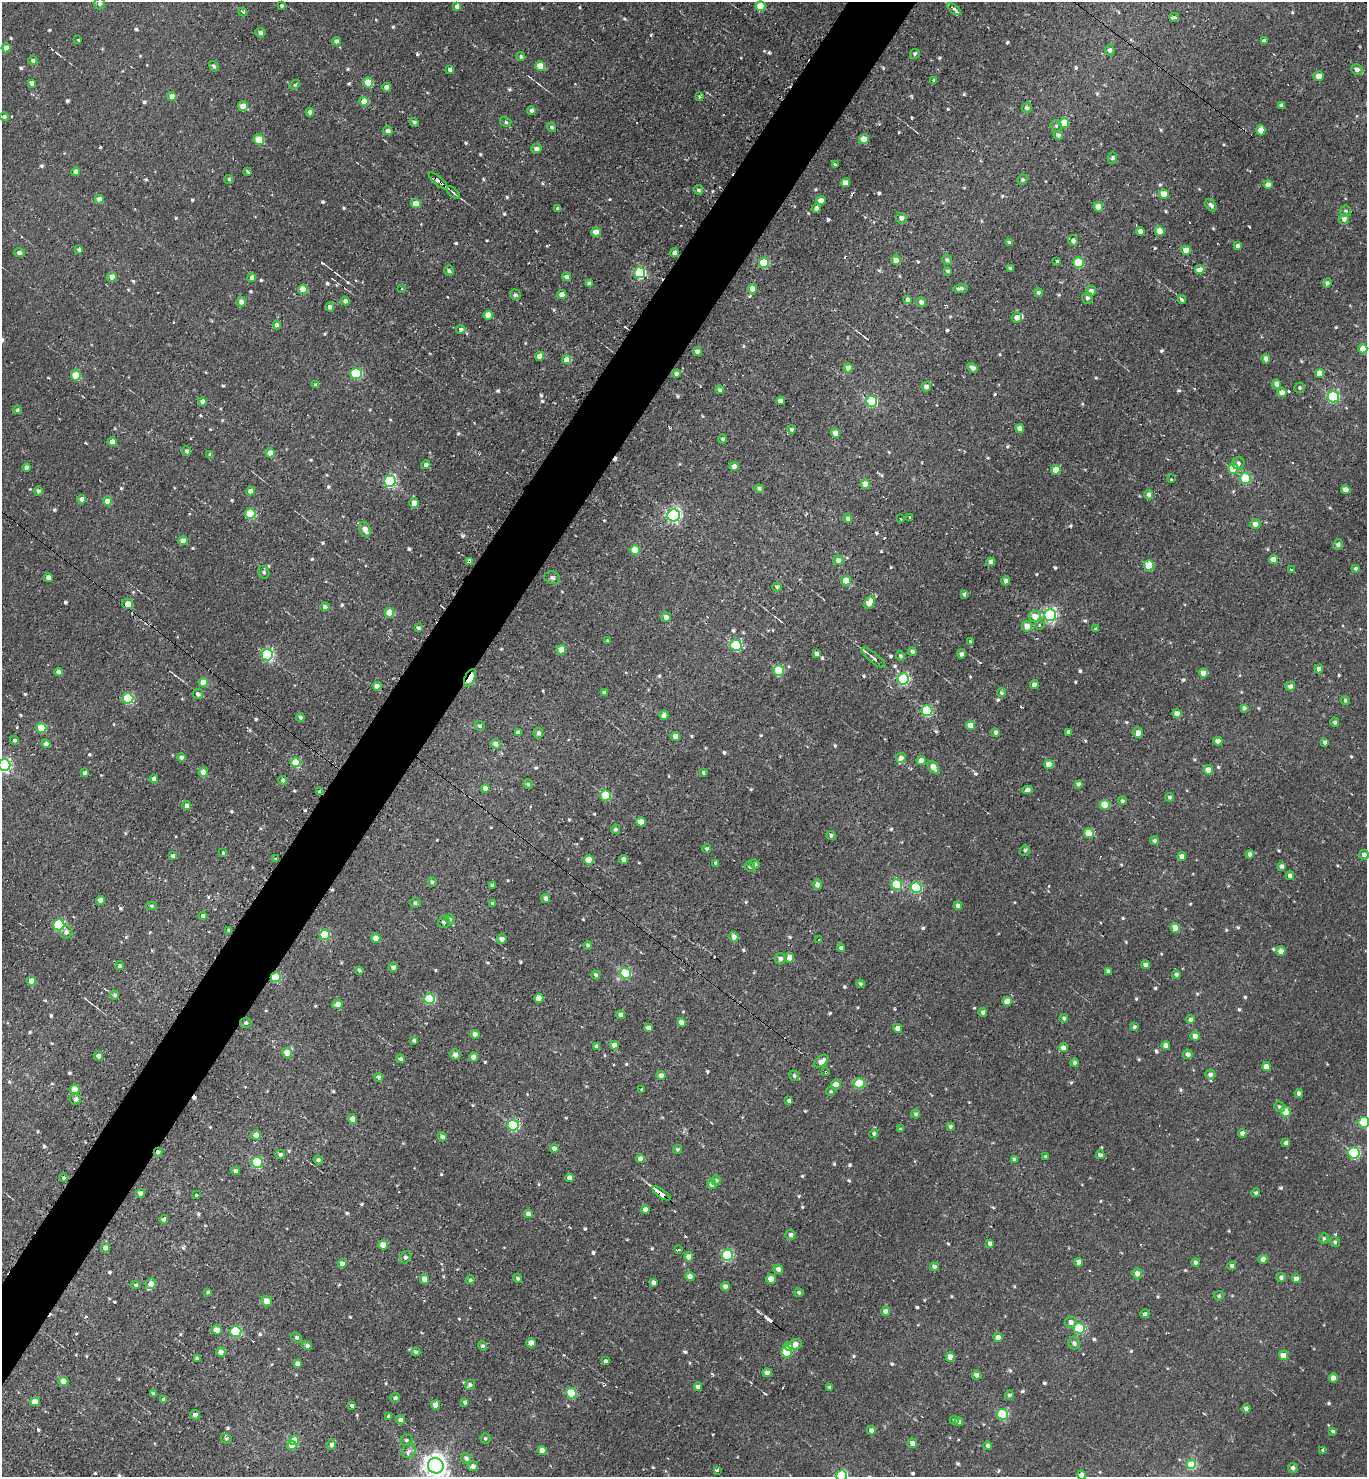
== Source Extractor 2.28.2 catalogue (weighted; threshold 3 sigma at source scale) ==
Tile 7 of 4 x 4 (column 3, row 2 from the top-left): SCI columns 3114-4478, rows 2996-4470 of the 5989 x 5982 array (HDU 1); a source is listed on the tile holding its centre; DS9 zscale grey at full resolution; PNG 1369 x 1479 px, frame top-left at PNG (2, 2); each listed source drawn as its Kron ellipse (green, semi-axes under 4 px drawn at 4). Shown black and unused: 4% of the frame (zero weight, under 2 of 3 exposures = <1% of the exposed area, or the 3 px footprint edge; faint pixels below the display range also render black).
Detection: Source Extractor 2.28.2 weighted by HDU 2 'WHT'; one run over the whole footprint, this tile lists its part. Background 0.00556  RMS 0.0037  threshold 0.0165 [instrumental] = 3 sigma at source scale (4.5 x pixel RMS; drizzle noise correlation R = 1.50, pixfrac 1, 0.05/0.05 arcsec/px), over >= 5 px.
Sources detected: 830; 16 cosmic-ray / hot-pixel residue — neither listed nor drawn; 6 inside a brighter listed object's ellipse — not listed separately; of the other 808, all 500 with FLUX_AUTO >= 0.695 (the completeness limit of this list) listed and drawn (308 fainter detections not listed), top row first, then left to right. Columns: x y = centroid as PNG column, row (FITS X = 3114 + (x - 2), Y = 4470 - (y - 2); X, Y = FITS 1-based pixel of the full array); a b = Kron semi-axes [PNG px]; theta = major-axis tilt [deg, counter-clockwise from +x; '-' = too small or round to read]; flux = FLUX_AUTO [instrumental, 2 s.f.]
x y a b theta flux
100 4 6 5 - 1.2
281 6 4 3 - 0.76
457 6 4 4 - 1.7
761 6 5 5 - 11
954 9 8 4 -39 1.1
243 12 4 3 - 1
1174 17 5 3 - 3
260 33 5 4 - 1.2
78 40 3 3 - 0.94
336 41 4 4 - 1.8
1264 41 4 4 - 1.2
6 48 4 4 - 2.5
1110 50 5 4 - 1.5
915 54 5 4 - 1
521 57 4 4 - 0.83
33 60 5 4 - 0.96
214 66 5 4 - 0.83
540 66 5 4 - 7.6
1357 69 5 5 - 1.7
450 70 4 4 - 1.7
1319 76 5 5 - 5.3
934 80 4 3 - 0.81
32 83 4 4 - 1.7
368 83 5 5 - 11
295 85 5 4 - 0.72
386 87 4 4 - 2.5
172 96 4 4 - 5.1
700 96 3 3 - 1.3
364 101 4 4 - 7.7
1281 105 4 3 - 1.1
243 106 5 5 - 6.6
1027 108 5 5 - 1.2
531 110 4 4 - 1.5
310 112 4 4 - 1.8
4 117 4 4 - 0.91
414 122 5 4 - 0.84
506 122 6 5 - 0.81
1064 123 5 5 - 6.6
1056 126 6 5 - 0.72
552 127 4 4 - 0.86
1261 130 5 4 - 5
388 131 5 4 - 1.5
1058 135 5 4 - 1.2
864 139 5 5 - 3.9
259 140 5 5 - 13
536 149 5 4 - 1.6
1112 158 6 4 75 0.73
836 164 3 3 - 2.6
248 171 3 3 - 1.4
76 172 4 4 - 2.3
229 179 4 4 - 0.7
1022 180 5 4 - 0.78
438 181 12 4 -41 2.6
845 183 4 4 - 4
1268 185 4 4 - 3
698 190 5 4 - 0.87
453 193 8 4 -41 0.72
1164 194 5 4 - 5.5
99 199 4 4 - 2.6
821 201 5 4 - 3.4
416 204 5 4 - 6.3
1211 205 7 4 -51 1.3
1098 207 5 4 - 6.5
558 208 3 3 - 0.92
816 208 5 4 - 1.5
1346 211 5 5 - 0.85
901 218 5 5 - 1.4
1344 219 5 5 - 1.5
1140 231 4 4 - 2.3
1160 231 5 4 - 6.7
596 232 4 4 - 3.7
1073 241 5 5 - 1.4
1009 242 4 3 - 0.72
1238 246 4 4 - 1.2
79 250 4 3 - 1.6
1186 250 4 4 - 4.5
19 253 5 4 - 1.6
674 253 4 4 - 2.9
896 260 4 4 - 4.1
947 260 5 4 - 0.94
1057 261 3 3 - 0.82
764 263 5 5 - 19
1078 263 5 5 - 18
1010 268 3 3 - 0.79
1200 270 4 4 - 5.7
449 271 5 4 - 1.2
948 271 4 3 - 0.7
640 273 5 5 - 36
112 277 5 5 - 2.1
567 277 4 4 - 1.5
252 278 4 4 - 1.4
589 283 4 4 - 1.1
1327 283 4 4 - 1.1
402 288 3 2 - 0.71
303 289 5 4 - 7.9
753 289 4 4 - 4.6
961 289 7 4 4 1.4
1091 291 5 5 - 2.5
1039 293 4 4 - 1.1
562 294 4 4 - 2.7
515 295 5 5 - 0.85
1087 298 6 5 - 1
908 300 4 4 - 1.4
1182 300 4 3 - 7.4
345 301 4 4 - 1.6
241 302 5 4 - 2.4
921 302 5 5 - 1.6
330 307 4 4 - 1.6
488 315 4 4 - 4.5
1017 318 5 5 - 2.4
277 325 4 4 - 1.4
461 329 4 4 - 1.4
1363 349 4 4 - 3.6
697 351 4 4 - 1.4
540 356 4 4 - 3.9
1266 359 4 4 - 2.7
567 360 4 4 - 6.7
848 368 4 4 - 2.9
972 368 6 4 -35 1.9
356 373 5 5 - 34
676 374 4 4 - 1.6
1320 374 4 4 - 5.7
76 375 5 5 - 11
1277 384 4 4 - 2.6
315 385 4 3 - 0.72
926 387 4 4 - 2.1
1300 388 5 5 - 0.83
720 390 4 4 - 0.91
1282 392 5 4 - 2.4
1333 397 5 5 - 37
202 401 4 4 - 2.3
780 401 4 4 - 2.1
872 401 5 5 - 32
17 410 4 4 - 0.7
1020 428 4 4 - 2.8
791 429 4 4 - 0.78
835 433 5 4 - 3.3
723 439 4 4 - 0.77
112 442 4 4 - 3.3
186 451 4 4 - 1.1
270 453 4 4 - 4.2
210 455 4 3 - 1.1
1238 463 6 6 - 1.4
426 465 4 4 - 1.7
734 466 4 4 - 3.1
27 467 4 4 - 1.9
1233 469 5 5 - 13
1056 470 5 4 - 7.6
1245 478 5 5 - 26
1171 479 3 3 - 1.3
390 481 6 5 - 57
865 484 4 4 - 4.6
759 489 4 4 - 1.1
1346 490 5 4 - 2.4
38 491 5 4 - 0.98
250 491 4 4 - 2
1149 495 5 4 - 1.4
82 499 4 4 - 2.6
107 501 4 4 - 4.7
414 503 4 4 - 4.7
250 514 5 5 - 17
674 515 6 6 - 89
910 517 3 3 - 0.84
848 518 5 4 - 1.3
900 519 3 2 - 0.72
1255 524 5 5 - 2.6
365 529 8 5 -64 2.7
183 541 4 4 - 2.7
1338 545 5 4 - 1.3
635 550 5 5 - 9.3
838 560 5 5 - 1.9
1273 560 4 4 - 4.5
469 561 4 3 - 1.6
991 562 4 4 - 1.9
1149 565 5 5 - 12
1355 568 4 3 - 0.79
1291 569 3 3 - 0.96
264 572 6 5 - 0.97
48 578 4 4 - 2.3
552 578 8 6 -16 0.95
846 581 5 4 - 7
1006 581 4 4 - 1.8
777 587 5 4 - 0.71
964 594 4 4 - 0.93
869 602 7 5 63 5.6
128 604 6 5 - 4.1
325 607 4 4 - 1.5
389 613 5 5 - 8.1
1050 615 6 6 - 77
1035 616 6 5 - 4.3
666 617 5 4 - 2.5
1040 624 5 5 - 0.91
1027 626 5 5 - 4.3
418 628 4 3 - 0.83
1096 629 4 3 - 0.99
607 641 3 3 - 0.71
970 641 3 3 - 0.91
736 645 6 5 - 34
561 650 5 4 - 5.9
912 652 4 4 - 0.98
817 654 4 4 - 1.6
961 654 4 4 - 1.5
267 655 5 5 - 57
900 656 5 4 - 0.98
873 658 15 5 -39 1.4
1319 669 4 4 - 1.9
779 671 5 5 - 16
58 672 4 4 - 1.6
1203 673 4 4 - 3.6
470 678 9 5 65 15
903 679 5 5 - 52
203 682 4 4 - 5.7
1034 685 4 4 - 2.2
377 686 4 4 - 3.4
1290 686 5 4 - 1.9
605 692 4 3 - 0.97
1002 693 4 4 - 1
198 694 5 5 - 1.4
128 698 5 5 - 30
1345 700 4 4 - 0.74
1244 708 4 4 - 1.2
927 711 5 5 - 32
1177 713 4 4 - 3.2
664 715 4 4 - 3.1
300 717 4 4 - 0.85
1335 722 4 4 - 1.1
970 725 4 4 - 3.3
480 726 5 4 - 0.85
41 728 5 5 - 15
996 732 4 4 - 1.3
1069 732 4 4 - 1.7
518 733 4 4 - 1.7
538 733 5 5 - 1.5
1138 733 5 4 - 2.8
676 736 4 4 - 3.8
14 740 4 4 - 1.1
1218 741 4 4 - 2.3
1325 742 4 4 - 1.2
46 744 4 4 - 2
495 744 5 4 - 2.1
181 757 4 4 - 1.4
901 758 5 5 - 1.6
921 761 4 4 - 3.5
295 762 5 5 - 14
1049 764 4 4 - 4.8
4 765 6 6 - 75
933 767 7 4 -50 5.9
1208 770 4 4 - 4.9
203 772 4 4 - 4.3
703 772 4 4 - 0.74
84 773 4 3 - 1
154 779 4 4 - 2.2
283 780 4 4 - 1.1
528 784 5 4 - 0.87
1078 784 4 4 - 1
485 788 4 4 - 2
1027 790 5 4 - 1.4
320 792 3 3 - 2.7
606 795 5 5 - 19
1170 797 4 4 - 0.72
1122 801 4 4 - 0.71
187 805 4 4 - 2.1
1105 805 5 5 - 9.6
641 822 5 4 - 4.7
615 829 5 4 - 0.86
1089 833 5 5 - 9.3
831 835 4 4 - 1.1
1154 841 4 4 - 0.95
707 848 4 4 - 0.72
1025 850 5 5 - 0.74
223 852 3 3 - 1.2
1250 854 4 4 - 1.2
1364 855 5 4 - 1.7
173 856 4 4 - 2.1
1182 856 4 4 - 2.3
276 859 3 3 - 1.3
589 860 5 4 - 7.2
624 860 4 4 - 2
716 863 4 3 - 1
755 864 4 4 - 0.96
1281 866 4 4 - 1.5
750 867 5 5 - 0.72
1290 876 4 4 - 2
432 882 5 4 - 0.75
817 885 5 4 - 1.5
897 885 5 5 - 18
492 886 4 4 - 1.1
916 888 5 5 - 31
546 898 4 4 - 2.2
100 900 4 4 - 2.8
415 903 5 4 - 0.77
493 903 3 3 - 0.72
152 906 5 4 - 0.7
958 906 4 4 - 1.7
203 916 4 4 - 1.3
450 919 5 4 - 1.1
444 922 6 5 - 1
59 925 5 5 - 35
1175 928 5 4 - 4.7
229 930 4 3 - 0.79
66 932 6 6 - 1.2
325 935 5 5 - 23
734 937 5 4 - 2.8
376 938 5 4 - 4.6
501 939 5 5 - 2.3
819 940 3 3 - 1.1
588 945 4 4 - 0.76
841 948 4 4 - 1.3
1280 951 5 5 - 2.5
789 958 5 4 - 3.8
780 959 6 5 - 1.4
1145 965 4 4 - 1.5
120 966 5 4 - 0.73
393 967 4 4 - 1.3
359 970 4 3 - 0.92
1108 971 4 4 - 1.2
625 973 5 5 - 26
1176 974 4 4 - 0.93
596 975 4 4 - 1.1
276 977 5 5 - 19
31 981 4 4 - 4.8
860 984 4 3 - 0.94
115 995 4 4 - 0.91
539 998 4 4 - 4.8
429 999 5 5 - 31
1007 1001 4 4 - 4
337 1004 5 4 - 2.5
983 1012 4 4 - 1.3
621 1015 4 4 - 1.7
1064 1018 4 4 - 0.84
1190 1019 4 4 - 1.3
682 1022 4 4 - 2.8
246 1023 6 5 - 0.98
1134 1027 4 3 - 0.86
648 1028 4 4 - 1.8
898 1028 4 4 - 3
475 1034 4 4 - 1.5
1195 1036 5 4 - 2.3
414 1040 4 3 - 0.81
614 1045 4 4 - 3.4
1166 1045 4 4 - 2.8
597 1046 4 3 - 1.4
1063 1048 4 4 - 2.9
287 1053 5 5 - 6.3
1188 1054 5 4 - 1.8
455 1055 5 5 - 1.9
99 1056 4 4 - 3.4
474 1057 4 4 - 4.1
400 1059 4 4 - 1.1
821 1061 8 4 35 3.4
1075 1063 4 4 - 0.95
1266 1067 4 4 - 3.8
826 1072 3 3 - 1.1
1210 1074 5 5 - 1.7
661 1076 4 4 - 2.4
794 1076 5 4 - 0.75
379 1077 4 4 - 1
859 1083 5 5 - 20
836 1084 5 4 - 3.8
75 1089 5 5 - 8
642 1089 3 3 - 0.76
831 1091 5 4 - 0.73
1299 1093 4 4 - 1.5
75 1099 5 5 - 1.5
789 1101 4 3 - 1.2
1279 1107 5 5 - 0.92
1286 1112 5 4 - 9.5
916 1114 4 4 - 0.86
353 1119 4 4 - 4.6
1364 1122 5 5 - 30
513 1125 5 5 - 40
950 1126 4 3 - 0.91
900 1129 3 3 - 0.74
874 1133 4 4 - 0.82
1242 1133 4 4 - 1.7
256 1135 5 5 - 2.6
442 1137 4 4 - 1.2
1286 1143 4 4 - 1.7
554 1149 4 4 - 1.9
677 1149 4 4 - 0.75
158 1152 4 4 - 1.3
1354 1153 5 5 - 46
280 1154 5 4 - 0.91
1100 1155 4 4 - 1.9
1046 1156 3 3 - 0.71
640 1158 4 4 - 1.9
1014 1159 4 4 - 1.1
318 1160 4 4 - 0.92
257 1162 5 5 - 34
236 1171 4 4 - 1.5
64 1178 4 3 - 0.83
570 1178 4 4 - 2.8
716 1180 5 4 - 0.7
712 1184 5 4 - 2.1
140 1193 4 4 - 2
661 1193 10 3 -34 13
1256 1193 4 4 - 0.79
196 1195 3 3 - 1.2
645 1209 4 4 - 2.5
528 1214 4 4 - 2
164 1219 4 4 - 1.4
791 1235 5 5 - 1.3
1324 1238 5 4 - 0.7
1335 1242 5 4 - 0.75
990 1243 4 4 - 1.3
383 1245 5 4 - 5.2
105 1248 4 4 - 3.1
678 1250 4 3 - 0.88
727 1255 5 5 - 41
406 1257 6 5 - 0.96
689 1257 4 4 - 3.2
1263 1259 4 4 - 3.5
1079 1262 4 4 - 4.1
1195 1262 4 4 - 1.1
342 1264 4 4 - 2.1
1232 1266 4 4 - 1.3
934 1267 4 4 - 1.2
778 1269 5 4 - 1.5
1137 1273 5 5 - 2.9
690 1276 5 4 - 2.1
1281 1277 4 4 - 1.1
518 1278 5 4 - 0.73
425 1279 4 4 - 4.9
771 1279 5 4 - 6.7
1296 1279 4 4 - 2.8
470 1280 4 4 - 0.83
653 1283 4 4 - 1.8
151 1284 6 5 - 2.7
136 1285 4 4 - 0.75
725 1286 4 4 - 1.9
208 1292 4 3 - 0.75
799 1293 4 4 - 0.73
1219 1296 5 4 - 0.79
266 1301 5 5 - 4
885 1311 4 4 - 2.1
1145 1314 5 4 - 3
1071 1322 6 5 - 1.8
1079 1328 5 5 - 30
217 1330 5 4 - 3.8
236 1331 5 5 - 31
998 1337 4 4 - 3.1
297 1338 6 4 -36 0.73
531 1343 4 4 - 4.4
1074 1343 6 5 - 1.4
795 1344 7 5 13 4.5
307 1346 4 4 - 1.1
482 1346 5 4 - 0.9
788 1347 4 3 - 2.9
221 1352 4 4 - 2.7
416 1352 4 4 - 0.85
787 1352 5 5 - 20
1284 1355 4 4 - 6.2
950 1357 4 4 - 2.8
197 1358 4 3 - 0.78
606 1361 4 3 - 0.86
297 1364 4 4 - 2.1
767 1373 5 4 - 1.8
977 1375 5 4 - 1.8
1333 1378 4 4 - 2.4
63 1381 5 5 - 2.8
470 1385 5 5 - 1.1
698 1387 4 4 - 1.8
830 1387 3 3 - 0.74
571 1393 5 5 - 19
153 1394 4 4 - 1.1
1009 1395 4 4 - 0.88
395 1398 4 4 - 0.81
163 1399 4 4 - 0.77
35 1402 5 4 - 4.4
465 1402 4 3 - 0.78
436 1405 5 4 - 3.2
352 1406 3 3 - 3.4
1246 1408 4 4 - 1.5
1002 1414 5 5 - 31
195 1415 5 4 - 1.3
389 1416 4 4 - 0.75
400 1420 5 4 - 1.4
954 1420 4 4 - 0.84
959 1422 4 4 - 1.1
871 1430 4 4 - 1.4
1333 1431 3 3 - 0.82
485 1438 5 5 - 0.74
226 1439 6 4 -20 0.71
294 1440 5 5 - 7.8
406 1440 6 6 - 0.83
912 1443 5 4 - 2.6
331 1445 5 4 - 1.2
292 1446 5 4 - 5.8
988 1446 4 4 - 1.3
542 1450 4 4 - 3
1323 1450 3 3 - 1.8
409 1451 7 6 - 1.4
466 1458 5 5 - 1.3
1191 1465 5 5 - 17
436 1466 8 7 - 350
473 1466 5 4 - 1.9
1293 1468 5 5 - 1.4
717 1470 3 3 - 1.2
1082 1475 4 4 - 2.9
842 1476 5 5 - 34
Overlapping masked pixels (flux is a lower limit): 13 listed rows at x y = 438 181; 345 301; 469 561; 128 604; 470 678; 320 792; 276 859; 229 930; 276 977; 826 1072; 513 1125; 158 1152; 661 1193
Isophote crosses this tile's border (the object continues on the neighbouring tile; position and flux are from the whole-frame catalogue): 5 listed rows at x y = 4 765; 1364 1122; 436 1466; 1082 1475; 842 1476